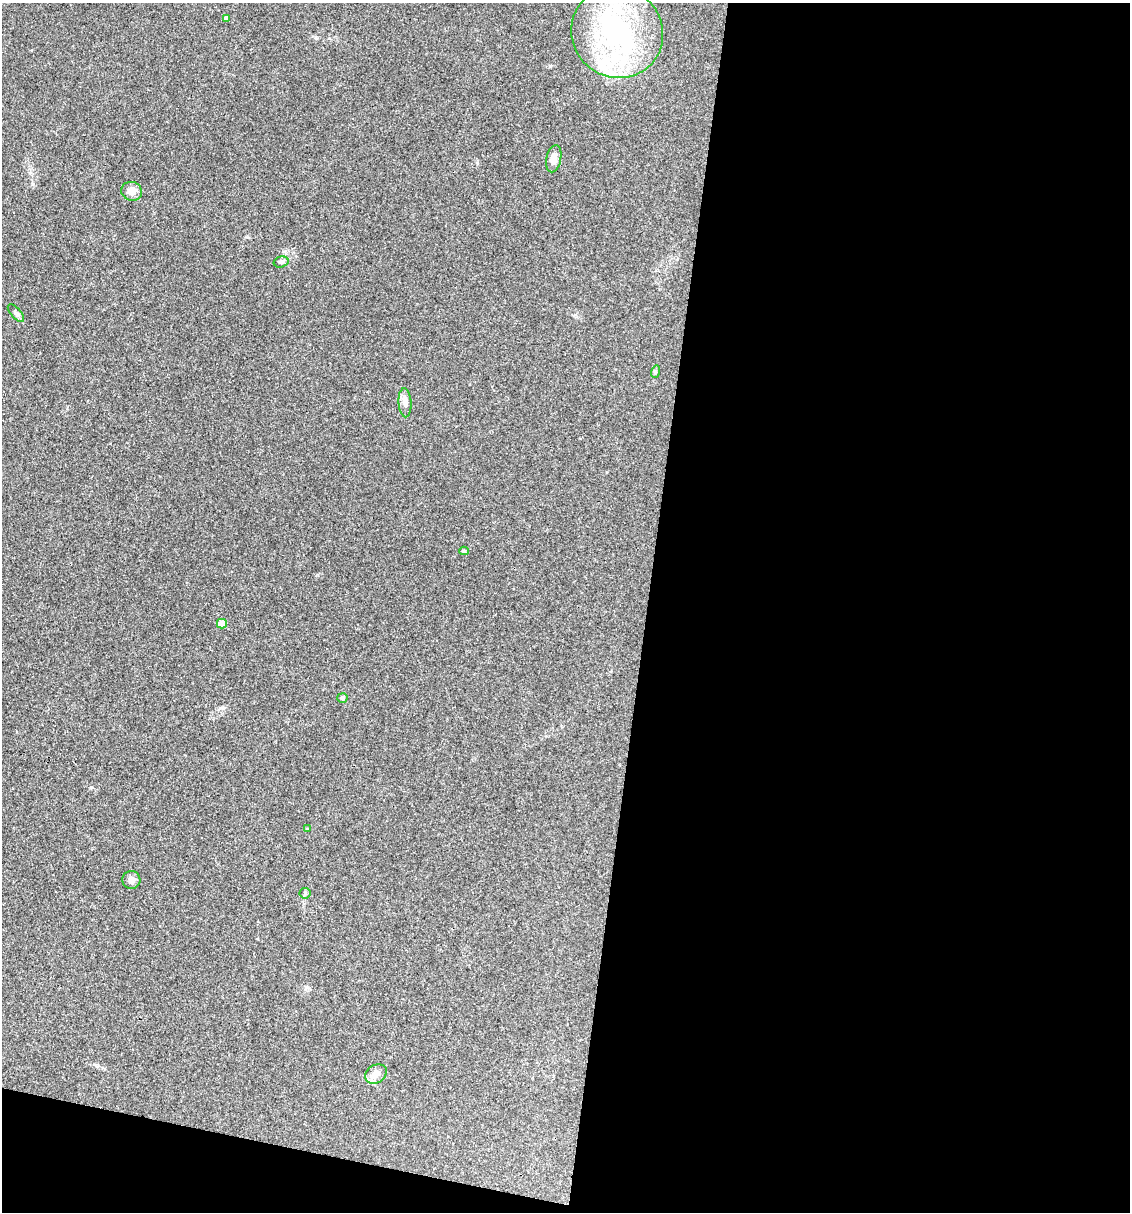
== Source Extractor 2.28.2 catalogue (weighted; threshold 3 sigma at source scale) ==
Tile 16 of 4 x 4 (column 4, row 4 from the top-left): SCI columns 3618-4745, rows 2-1211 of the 4860 x 4841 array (HDU 1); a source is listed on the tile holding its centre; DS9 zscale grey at full resolution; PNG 1132 x 1214 px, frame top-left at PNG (2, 3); each listed source drawn as its Kron ellipse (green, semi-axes under 4 px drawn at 4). Shown black and unused: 46% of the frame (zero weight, under 3 of 4 exposures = <1% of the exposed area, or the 3 px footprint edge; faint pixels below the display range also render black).
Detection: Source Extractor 2.28.2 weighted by HDU 2 'WHT'; one run over the whole footprint, this tile lists its part. Background 0.112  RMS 0.0067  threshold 0.0302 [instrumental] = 3 sigma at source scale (4.5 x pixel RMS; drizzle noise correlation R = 1.50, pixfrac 1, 0.05/0.05 arcsec/px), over >= 5 px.
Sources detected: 19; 1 inside a brighter object's white glare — neither listed nor drawn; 3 inside a brighter listed object's ellipse — not listed separately; the other 15 listed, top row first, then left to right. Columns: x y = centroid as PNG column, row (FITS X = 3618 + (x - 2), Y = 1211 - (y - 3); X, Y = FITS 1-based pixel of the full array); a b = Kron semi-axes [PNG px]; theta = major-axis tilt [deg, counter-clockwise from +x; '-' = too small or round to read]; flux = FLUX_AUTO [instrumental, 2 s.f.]
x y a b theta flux
226 18 4 4 - 2.7
617 32 47 45 -43 110
554 159 14 7 78 5.3
132 191 10 9 - 5.3
281 262 7 5 16 1.5
16 313 11 5 -49 1.7
655 372 6 4 73 0.87
405 403 14 6 -86 3.6
464 551 5 4 - 0.9
222 624 5 4 - 15
342 698 5 5 - 1.5
307 829 3 3 - 0.52
131 880 9 9 - 2.8
305 893 5 5 - 1.2
376 1074 11 9 33 5.5
Unlisted compact peaks at least as high as the median listed source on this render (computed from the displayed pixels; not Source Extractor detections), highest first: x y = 550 66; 91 787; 285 251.